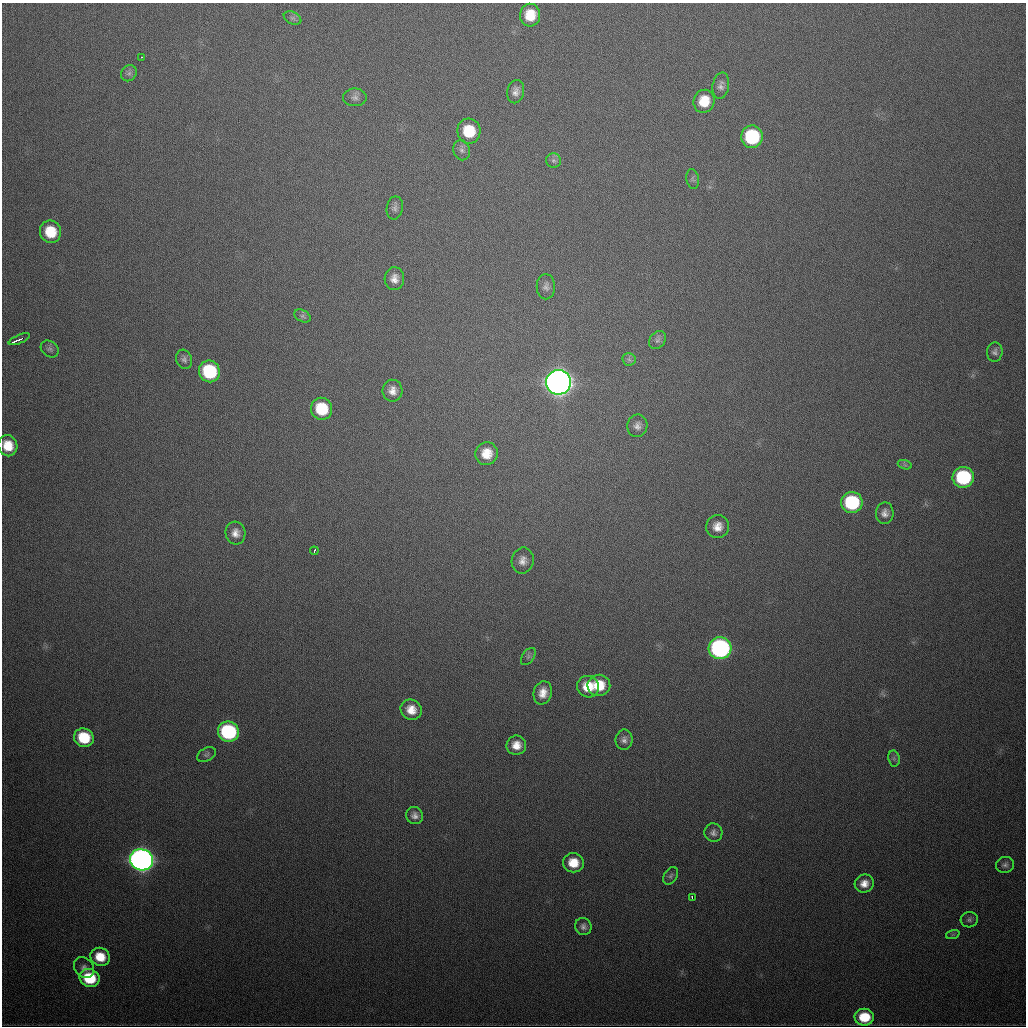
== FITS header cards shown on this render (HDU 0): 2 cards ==
NAXIS1  =                 1024
NAXIS2  =                 1024

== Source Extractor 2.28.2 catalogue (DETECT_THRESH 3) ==
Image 1024 x 1024 px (HDU 0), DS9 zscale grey, 1 PNG px = 1 image px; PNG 1028 x 1028 px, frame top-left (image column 1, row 1024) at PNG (2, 3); each listed source drawn as its Kron ellipse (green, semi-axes under 4 px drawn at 4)
Background 517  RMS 18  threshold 52.6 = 3 sigma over >= 5 px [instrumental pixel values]
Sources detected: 66; all 66 listed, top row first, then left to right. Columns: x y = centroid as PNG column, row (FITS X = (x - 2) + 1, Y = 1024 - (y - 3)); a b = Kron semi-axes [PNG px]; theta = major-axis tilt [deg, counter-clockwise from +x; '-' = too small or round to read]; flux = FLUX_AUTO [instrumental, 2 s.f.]
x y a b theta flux
530 15 11 10 - 2.6e+04
293 18 9 6 -26 3.9e+03
142 57 3 2 - 2.6e+03
129 73 8 7 - 4.2e+03
721 86 13 8 80 5.9e+03
516 92 12 8 77 7.2e+03
355 97 11 9 0 5.7e+03
704 101 11 10 - 2.6e+04
469 131 12 11 - 4.0e+04
752 137 11 10 - 8.8e+04
462 150 10 8 -72 4.9e+03
553 160 7 7 - 3.6e+03
693 179 10 6 -78 3.0e+03
395 208 11 8 79 4.5e+03
50 232 11 10 - 3.4e+04
394 279 11 10 - 9.6e+03
546 287 12 9 89 5.9e+03
302 316 9 5 -27 3.3e+03
19 339 11 3 23 9.4e+03
658 340 10 7 51 4.3e+03
50 349 10 7 -38 3.8e+03
995 352 10 8 84 4.5e+03
184 359 10 8 -71 4.3e+03
629 359 7 6 - 3.3e+03
209 371 11 10 - 8.6e+04
558 382 12 12 - 1.8e+06
392 391 11 10 - 1.0e+04
322 409 11 10 - 4.7e+04
637 426 11 10 - 6.8e+03
8 446 11 9 -70 2.4e+04
487 454 11 11 - 2.0e+04
905 465 7 4 -18 2.5e+03
963 477 10 10 - 1.1e+05
852 502 11 10 - 9.4e+04
885 513 11 9 87 7.3e+03
718 527 11 11 - 1.3e+04
235 533 11 10 - 9.6e+03
314 551 4 2 - 2.0e+03
523 561 13 11 78 9.3e+03
720 648 11 11 - 3.3e+05
528 656 10 6 53 3.4e+03
599 685 11 10 - 2.9e+04
588 687 11 10 - 2.6e+04
543 693 12 9 74 1.3e+04
411 710 11 10 - 1.7e+04
228 732 10 10 - 1.5e+05
84 738 10 9 - 4.6e+04
624 740 10 8 83 5.8e+03
516 745 10 9 - 1.4e+04
206 755 10 6 28 3.1e+03
894 759 8 5 -79 2.9e+03
415 816 8 8 - 6.3e+03
713 833 9 9 - 5.4e+03
141 860 11 10 - 1.0e+06
573 863 10 9 - 2.4e+04
1005 865 9 8 - 4.3e+03
671 876 9 6 56 3.3e+03
864 883 10 8 25 1.1e+04
692 898 4 2 - 2.4e+03
969 920 8 7 - 3.9e+03
583 927 9 8 - 5.1e+03
953 934 7 4 19 2.0e+03
100 957 10 9 - 2.5e+04
84 968 11 9 -47 6.2e+03
90 978 10 9 - 5.6e+04
864 1017 9 8 - 3.7e+04